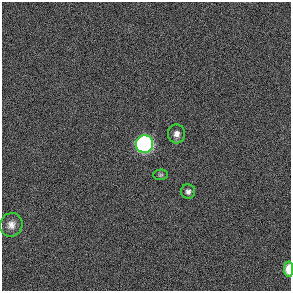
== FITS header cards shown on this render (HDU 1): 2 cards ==
NAXIS1  =                  289 / length of data axis 1
NAXIS2  =                  289 / length of data axis 2

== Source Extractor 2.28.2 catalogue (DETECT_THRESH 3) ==
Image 289 x 289 px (HDU 1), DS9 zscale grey, 1 PNG px = 1 image px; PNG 293 x 293 px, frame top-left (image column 1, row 289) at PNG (2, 2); each listed source drawn as its Kron ellipse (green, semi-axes under 4 px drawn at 4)
Background 0.0856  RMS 51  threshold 154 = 3 sigma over >= 5 px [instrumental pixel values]
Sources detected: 6; all 6 listed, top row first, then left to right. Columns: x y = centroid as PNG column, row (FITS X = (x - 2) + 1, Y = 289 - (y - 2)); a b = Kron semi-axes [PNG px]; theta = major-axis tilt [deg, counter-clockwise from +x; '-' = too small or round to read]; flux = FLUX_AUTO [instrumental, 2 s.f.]
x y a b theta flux
177 134 9 8 - 2.0e+04
144 144 9 8 - 1.3e+06
161 175 7 5 2 6.0e+03
188 191 7 7 - 1.2e+04
11 225 12 11 - 2.6e+04
289 269 8 4 89 6.6e+04
At the frame edge (FLAGS 8, measured only in part): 1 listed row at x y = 289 269